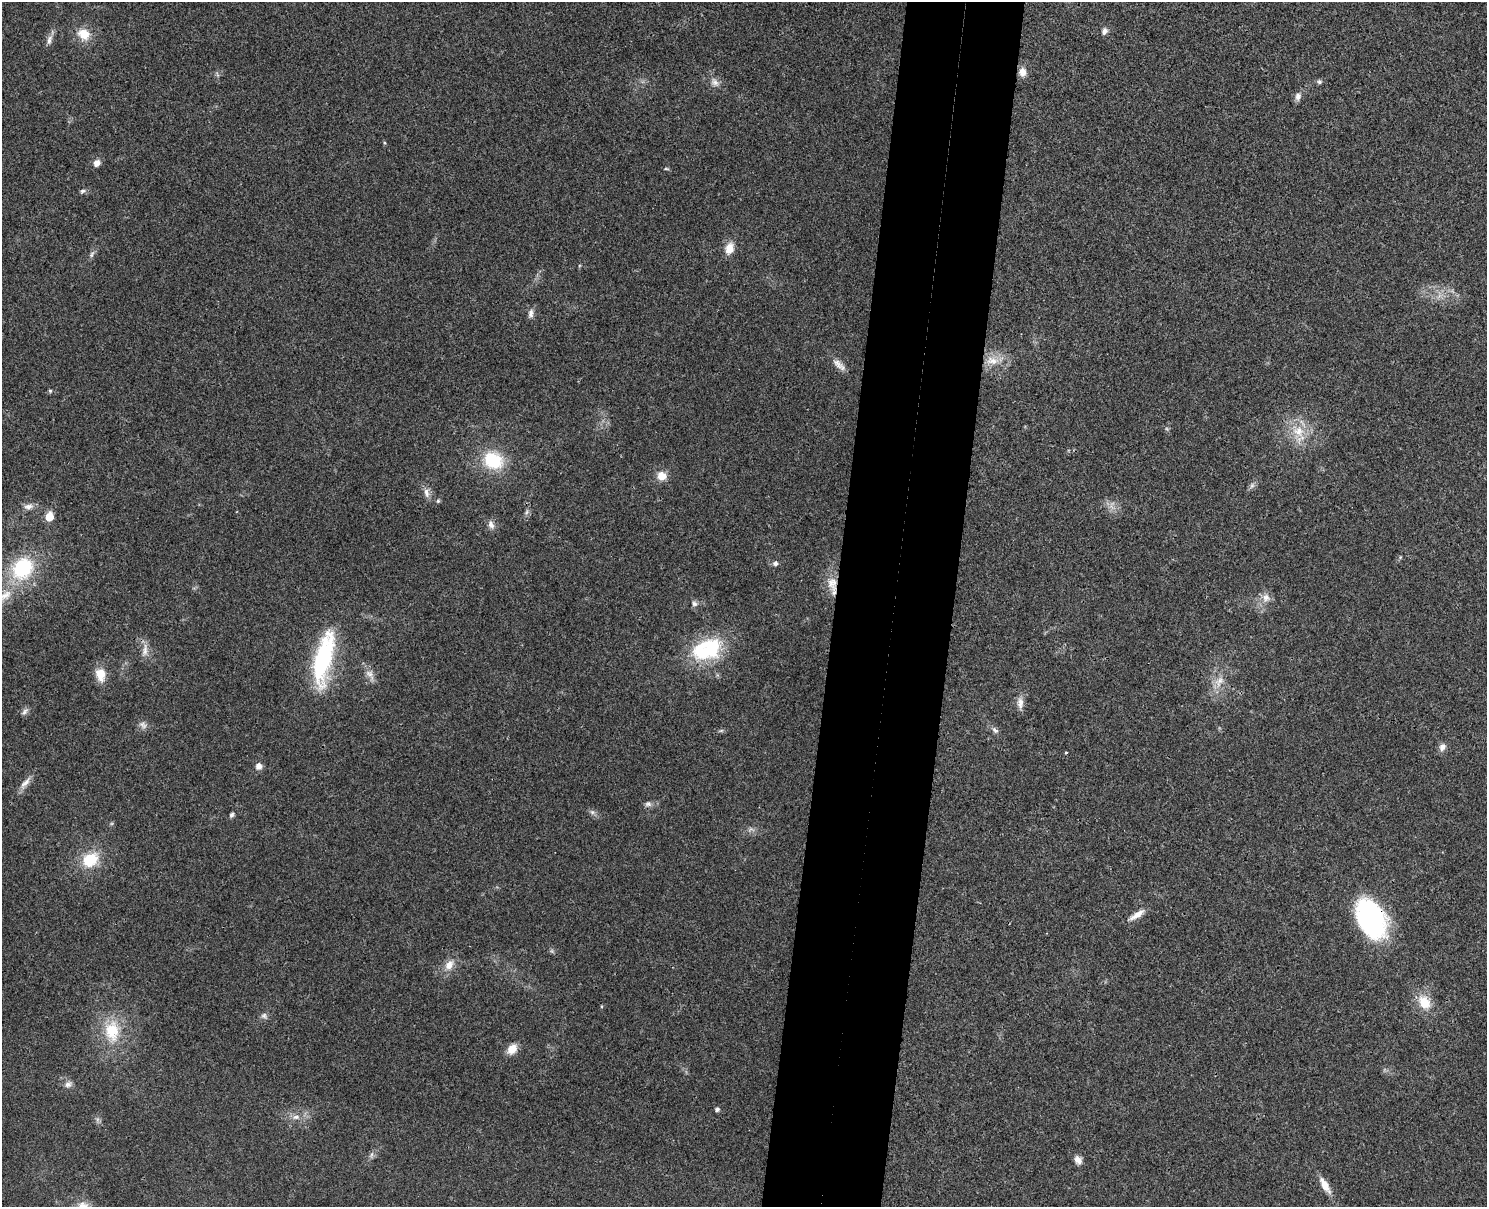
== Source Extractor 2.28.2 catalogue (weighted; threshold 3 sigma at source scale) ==
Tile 5 of 3 x 4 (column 2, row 2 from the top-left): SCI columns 1658-3142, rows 2429-3633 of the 4917 x 4852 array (HDU 1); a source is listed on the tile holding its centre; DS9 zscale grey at full resolution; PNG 1489 x 1209 px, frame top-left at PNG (2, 2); no overlay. Shown black and unused: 8% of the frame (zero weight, under 3 of 4 exposures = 6% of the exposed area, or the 3 px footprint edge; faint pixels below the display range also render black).
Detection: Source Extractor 2.28.2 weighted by HDU 2 'WHT'; one run over the whole footprint, this tile lists its part. Background 0.0314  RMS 0.0048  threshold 0.0215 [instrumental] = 3 sigma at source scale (4.5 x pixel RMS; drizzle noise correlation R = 1.50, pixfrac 1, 0.05/0.05 arcsec/px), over >= 5 px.
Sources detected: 71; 4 too faint to see at this stretch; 1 inside a brighter object's white glare — not listed; the other 66 listed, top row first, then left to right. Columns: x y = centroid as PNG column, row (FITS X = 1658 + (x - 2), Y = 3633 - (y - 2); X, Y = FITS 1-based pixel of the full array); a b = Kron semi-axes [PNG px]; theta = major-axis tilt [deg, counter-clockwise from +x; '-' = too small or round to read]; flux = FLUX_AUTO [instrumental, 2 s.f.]
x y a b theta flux
1104 31 8 6 74 2
84 34 15 13 -34 8.7
49 40 15 6 75 2.5
1022 72 10 8 -76 3.9
715 82 13 9 -49 3.2
1319 82 6 6 - 1.1
1298 96 10 7 83 2.4
384 143 5 3 - 0.54
97 163 9 7 45 2.8
666 169 7 3 -8 0.66
82 191 7 5 17 1.1
729 248 13 9 72 6.3
92 254 11 5 63 1.5
531 313 13 7 81 2.2
992 361 19 11 -5 7.9
838 364 20 9 -46 3.9
50 391 5 4 - 0.75
1298 431 20 16 -44 12
493 460 23 19 -26 24
662 476 9 9 - 6.2
1252 486 8 6 69 1.5
426 493 14 8 -80 2.9
438 501 5 5 - 0.76
28 506 12 8 9 2.9
526 512 7 4 47 1.1
49 517 6 5 - 14
491 524 13 8 -72 2.5
1400 557 5 3 - 0.47
775 563 7 7 - 1.5
22 568 25 21 52 36
832 583 22 13 -77 8
5 595 21 11 34 7.3
1266 598 12 11 - 4.1
694 604 8 7 - 1.6
145 650 21 7 82 3.6
710 650 39 27 36 33
323 658 52 16 77 63
100 674 18 13 -77 6.6
370 675 20 9 -65 3.9
1219 681 18 8 71 5
1020 703 17 8 89 3.5
24 712 11 6 49 1.6
995 730 11 6 -47 1.6
721 731 6 4 1 0.78
1442 747 11 9 55 2.5
1066 753 3 3 - 0.53
259 766 7 7 - 2.7
25 783 21 7 50 3.7
648 804 9 7 1 1.8
592 812 7 5 -44 1.2
232 815 6 5 - 1.1
90 860 21 16 34 16
1137 915 23 7 32 4.5
1371 918 43 26 -63 71
449 965 16 11 54 5.3
1424 1002 18 13 -56 10
602 1006 5 3 - 0.44
264 1016 9 7 -27 1.7
112 1031 28 19 -86 19
512 1049 12 9 49 6.3
68 1084 10 7 33 2.1
717 1109 5 5 - 1.4
296 1117 11 6 7 2.7
371 1154 8 4 71 1.1
1078 1160 11 8 -59 2.9
1325 1185 20 8 -59 5.9
Overlapping masked pixels (flux is a lower limit): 2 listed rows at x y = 832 583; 1371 918
Isophote crosses this tile's border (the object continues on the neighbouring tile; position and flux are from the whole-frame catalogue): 1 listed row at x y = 5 595